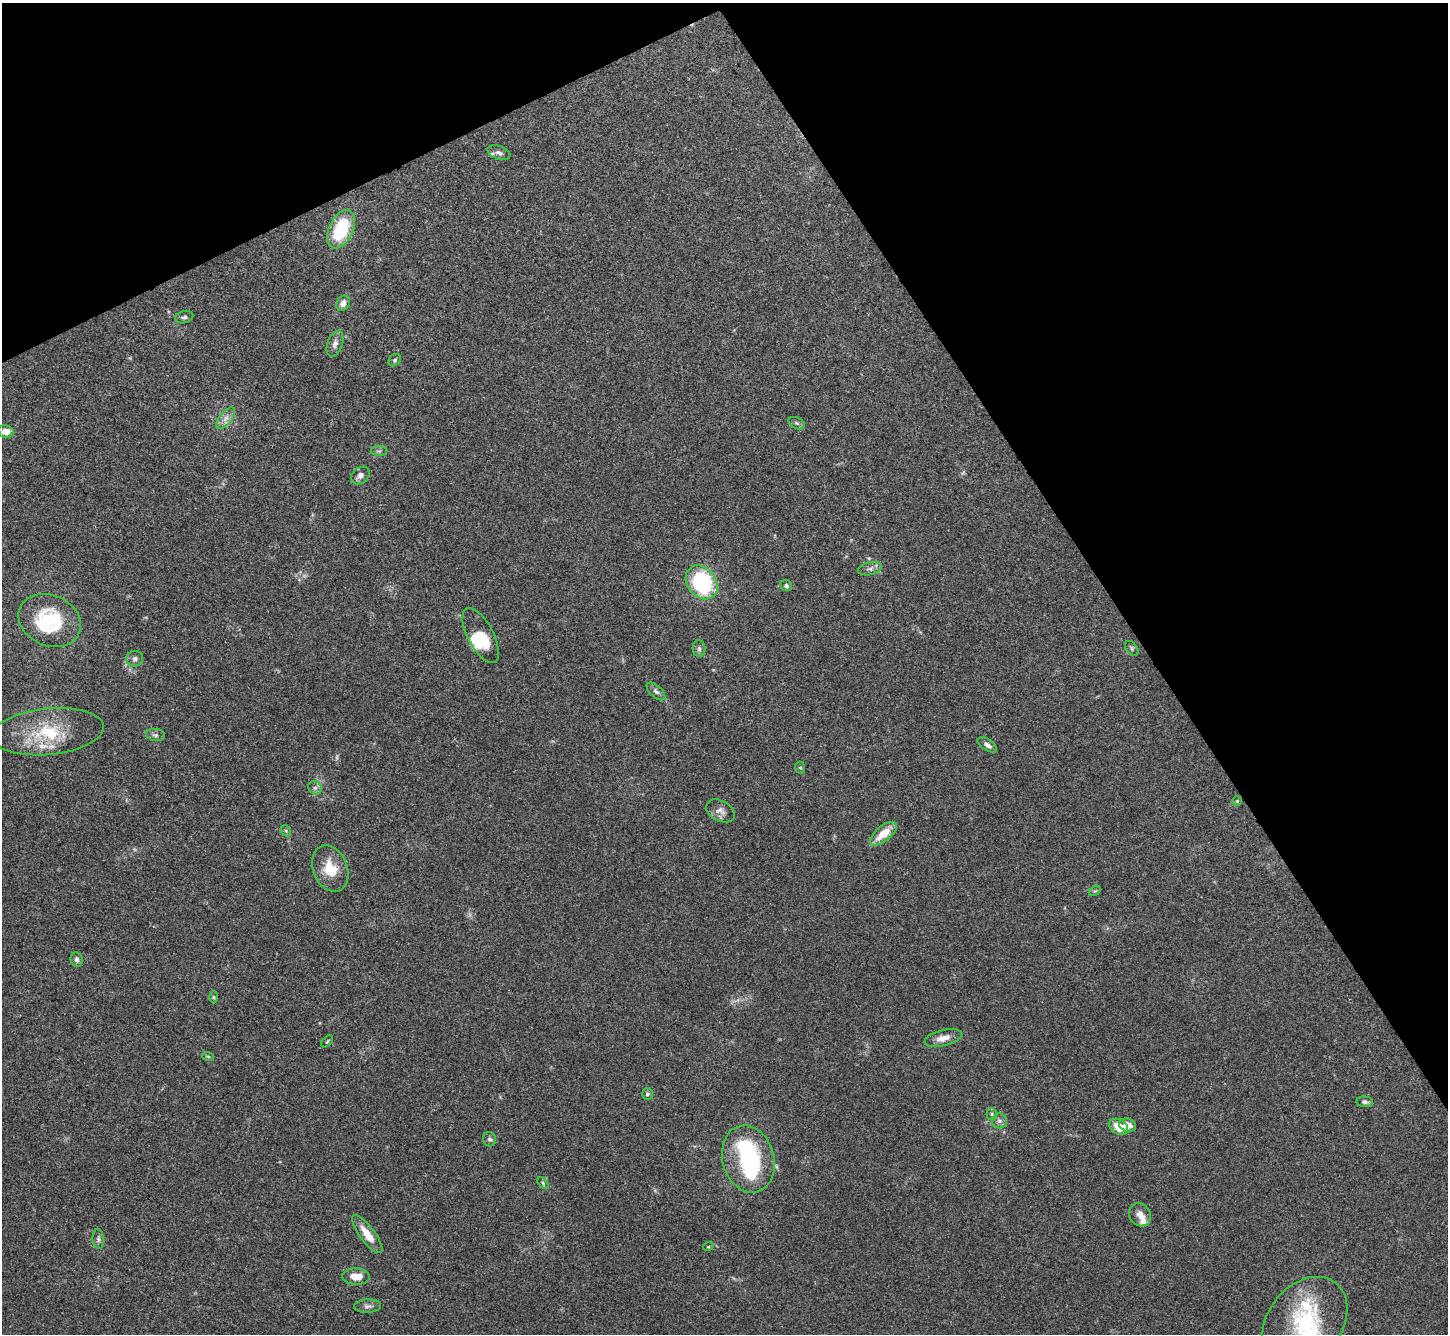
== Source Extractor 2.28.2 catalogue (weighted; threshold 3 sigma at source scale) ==
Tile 3 of 4 x 4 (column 3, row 1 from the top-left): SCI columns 2893-4338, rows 4152-5483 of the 5785 x 5776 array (HDU 1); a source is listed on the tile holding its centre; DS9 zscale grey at full resolution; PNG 1450 x 1336 px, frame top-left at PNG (2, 3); each listed source drawn as its Kron ellipse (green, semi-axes under 4 px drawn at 4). Shown black and unused: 28% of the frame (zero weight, under 3 of 4 exposures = <1% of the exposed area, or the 3 px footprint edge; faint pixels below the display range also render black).
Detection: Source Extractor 2.28.2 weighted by HDU 2 'WHT'; one run over the whole footprint, this tile lists its part. Background 0.0707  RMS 0.0055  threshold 0.0248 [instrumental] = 3 sigma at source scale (4.5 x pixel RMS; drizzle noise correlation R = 1.50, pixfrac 1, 0.05/0.05 arcsec/px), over >= 5 px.
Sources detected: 61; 2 too faint to see at this stretch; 3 inside a brighter object's white glare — neither listed nor drawn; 4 inside a brighter listed object's ellipse — not listed separately; the other 52 listed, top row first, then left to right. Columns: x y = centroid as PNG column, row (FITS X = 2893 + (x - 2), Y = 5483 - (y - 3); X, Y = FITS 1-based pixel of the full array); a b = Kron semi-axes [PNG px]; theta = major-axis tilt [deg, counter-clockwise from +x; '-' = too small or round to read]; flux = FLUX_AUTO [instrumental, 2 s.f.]
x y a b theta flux
499 153 12 6 -20 2.4
341 229 20 12 65 31
343 303 8 6 55 3.2
184 317 9 6 14 1.4
335 344 13 7 70 2.7
395 360 7 5 48 0.97
226 418 13 6 51 3.3
797 423 8 5 -26 1.1
6 431 7 6 - 5.9
379 451 8 5 0 1
360 476 10 7 40 2.5
870 569 12 6 14 2
702 582 18 14 -51 54
786 586 6 5 - 1.2
50 620 32 25 -25 35
481 635 30 12 -62 16
699 648 8 6 -88 1.4
1132 648 8 5 -53 1.1
135 659 8 7 - 2
656 691 11 6 -43 1.8
48 732 56 23 6 33
155 735 9 6 -7 1.7
987 745 11 5 -34 2.4
800 768 6 5 - 0.83
315 788 7 6 - 1.6
1237 801 5 5 - 0.63
721 811 15 10 -29 3.5
286 831 6 4 -48 0.82
883 834 16 7 40 11
330 868 24 17 -67 14
1095 891 6 4 30 0.76
77 960 7 6 - 2
214 997 6 4 -89 0.69
943 1038 19 8 14 5
327 1041 7 3 45 0.52
208 1056 6 3 -19 0.65
647 1094 6 5 - 1.1
1365 1102 8 5 -7 1.3
992 1114 5 5 - 0.91
999 1121 7 7 - 1.9
1127 1125 9 6 -17 5
1119 1127 10 7 -31 8.8
489 1139 7 6 - 1.5
748 1159 34 26 -75 51
543 1183 7 4 -47 0.8
1140 1215 12 10 -53 4.1
367 1234 23 7 -53 8.5
98 1239 10 5 -85 1.6
708 1247 5 3 - 0.54
356 1277 14 8 -2 6.5
368 1306 13 6 4 2.2
1305 1323 50 37 53 57
Isophote crosses this tile's border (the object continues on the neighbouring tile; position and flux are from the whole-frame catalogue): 1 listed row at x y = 1305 1323